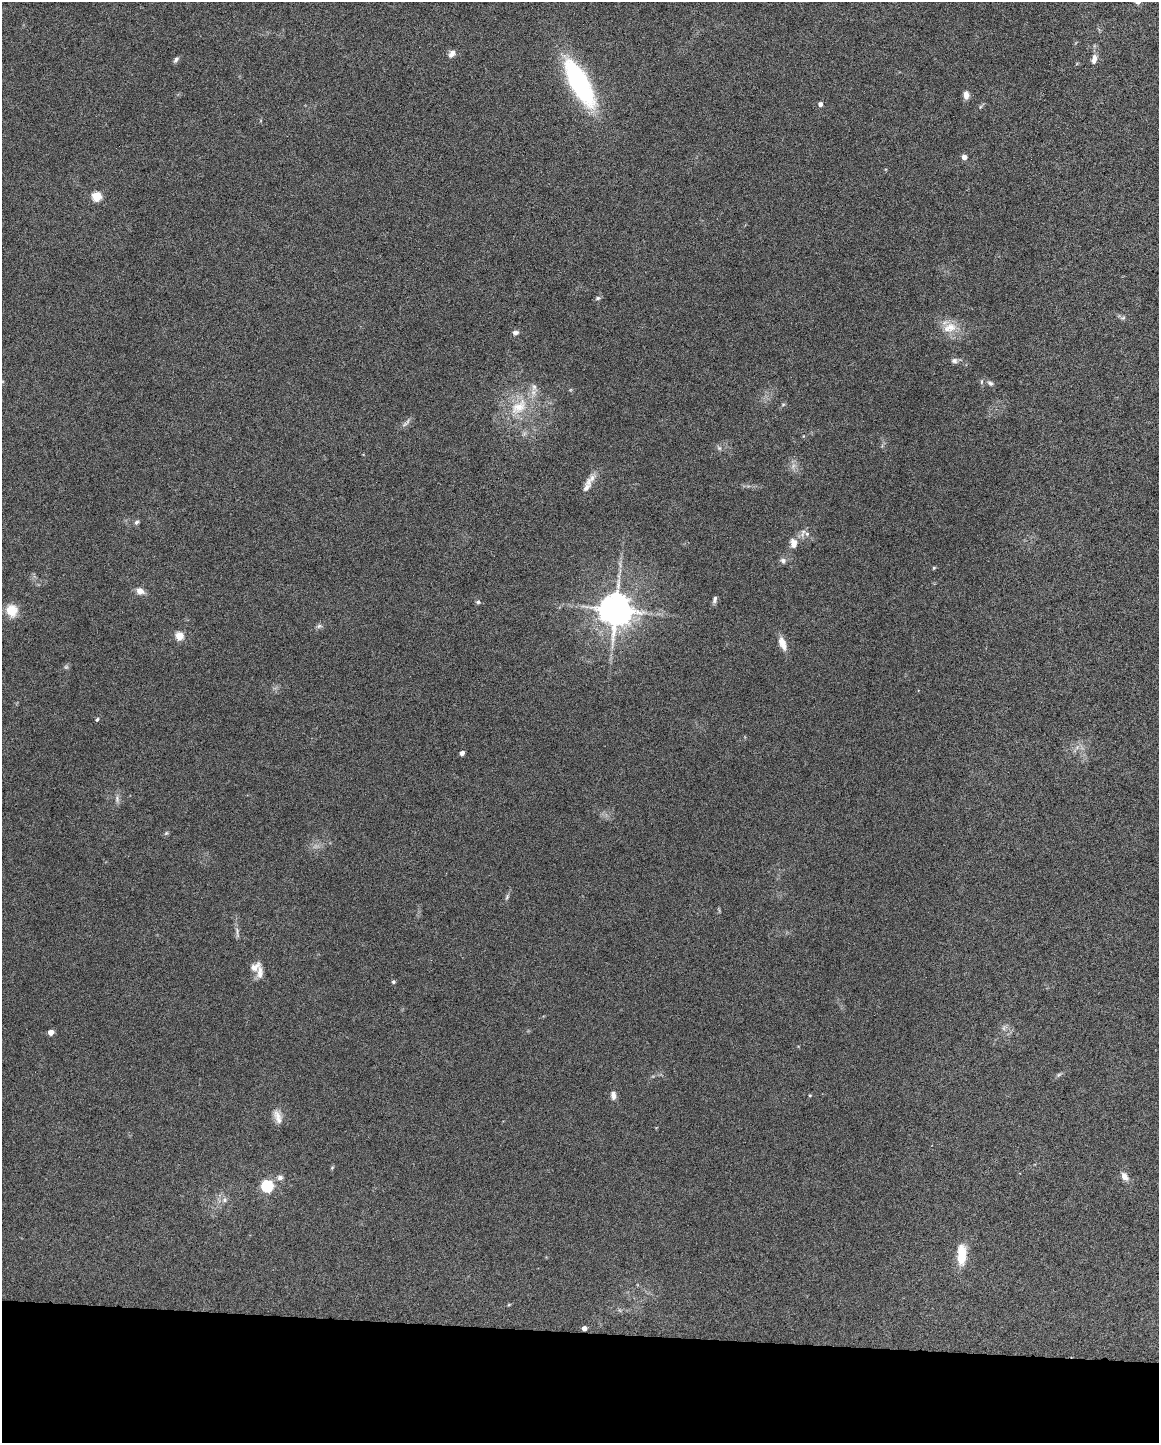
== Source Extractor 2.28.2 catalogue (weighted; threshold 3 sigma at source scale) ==
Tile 10 of 4 x 3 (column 2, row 3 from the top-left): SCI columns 1160-2316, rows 220-1660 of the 4630 x 4648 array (HDU 1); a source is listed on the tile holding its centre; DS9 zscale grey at full resolution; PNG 1161 x 1445 px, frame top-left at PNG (2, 2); no overlay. Shown black and unused: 8% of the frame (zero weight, under 4 of 8 exposures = <1% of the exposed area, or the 3 px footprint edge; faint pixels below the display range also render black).
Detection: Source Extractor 2.28.2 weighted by HDU 2 'WHT'; one run over the whole footprint, this tile lists its part. Background 0.0773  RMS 0.005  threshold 0.0206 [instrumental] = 3 sigma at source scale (4.09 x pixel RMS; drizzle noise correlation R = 1.36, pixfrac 0.8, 0.05/0.05 arcsec/px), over >= 5 px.
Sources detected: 58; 3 too faint to see at this stretch — not listed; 4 inside a brighter listed object's ellipse — not listed separately; the other 51 listed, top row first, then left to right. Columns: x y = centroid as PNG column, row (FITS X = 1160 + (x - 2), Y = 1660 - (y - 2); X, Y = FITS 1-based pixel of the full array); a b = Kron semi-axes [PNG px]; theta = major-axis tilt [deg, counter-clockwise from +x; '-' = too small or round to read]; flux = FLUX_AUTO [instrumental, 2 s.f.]
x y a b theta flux
452 54 11 7 47 2
1094 59 13 6 77 2.7
176 60 8 5 47 1.2
579 83 41 14 -61 85
966 95 9 6 -86 2.9
820 104 4 4 - 1.8
964 157 4 4 - 3.5
97 196 5 5 - 23
598 298 7 5 27 0.86
1123 318 8 3 13 0.69
950 327 20 13 17 7.1
515 332 8 5 0 1.4
954 361 8 7 - 1.4
990 383 8 5 -26 1.1
783 404 6 4 2 0.53
519 407 28 16 39 15
405 424 8 5 43 1.2
719 448 7 4 -44 0.9
586 488 14 8 56 3
136 522 7 5 40 0.99
803 532 12 6 72 1.9
794 543 12 8 -82 3.4
783 561 8 7 - 1.5
934 568 5 4 - 0.49
140 591 8 7 - 3.7
715 599 9 5 72 1.3
478 602 7 5 0 0.8
11 610 12 11 - 9.1
616 610 9 9 - 1100
319 626 8 6 15 1.1
179 636 5 5 - 16
782 643 18 8 -68 4.3
97 719 5 4 - 0.57
462 753 4 4 - 2.3
117 799 10 5 -83 1.4
166 833 6 4 43 0.69
507 897 7 4 47 0.74
237 932 19 3 -83 1.6
255 967 14 9 36 3.5
393 982 4 4 - 0.94
51 1032 4 4 - 4.5
1059 1075 7 4 44 0.8
613 1095 11 7 -83 2.1
810 1095 4 4 - 0.44
277 1117 20 8 -69 3.7
1125 1176 11 7 -56 3
280 1177 8 6 2 1.6
267 1186 5 5 - 60
225 1200 7 6 - 1.4
962 1256 24 10 88 12
584 1328 4 4 - 2.8
Overlapping masked pixels (flux is a lower limit): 1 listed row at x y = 584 1328